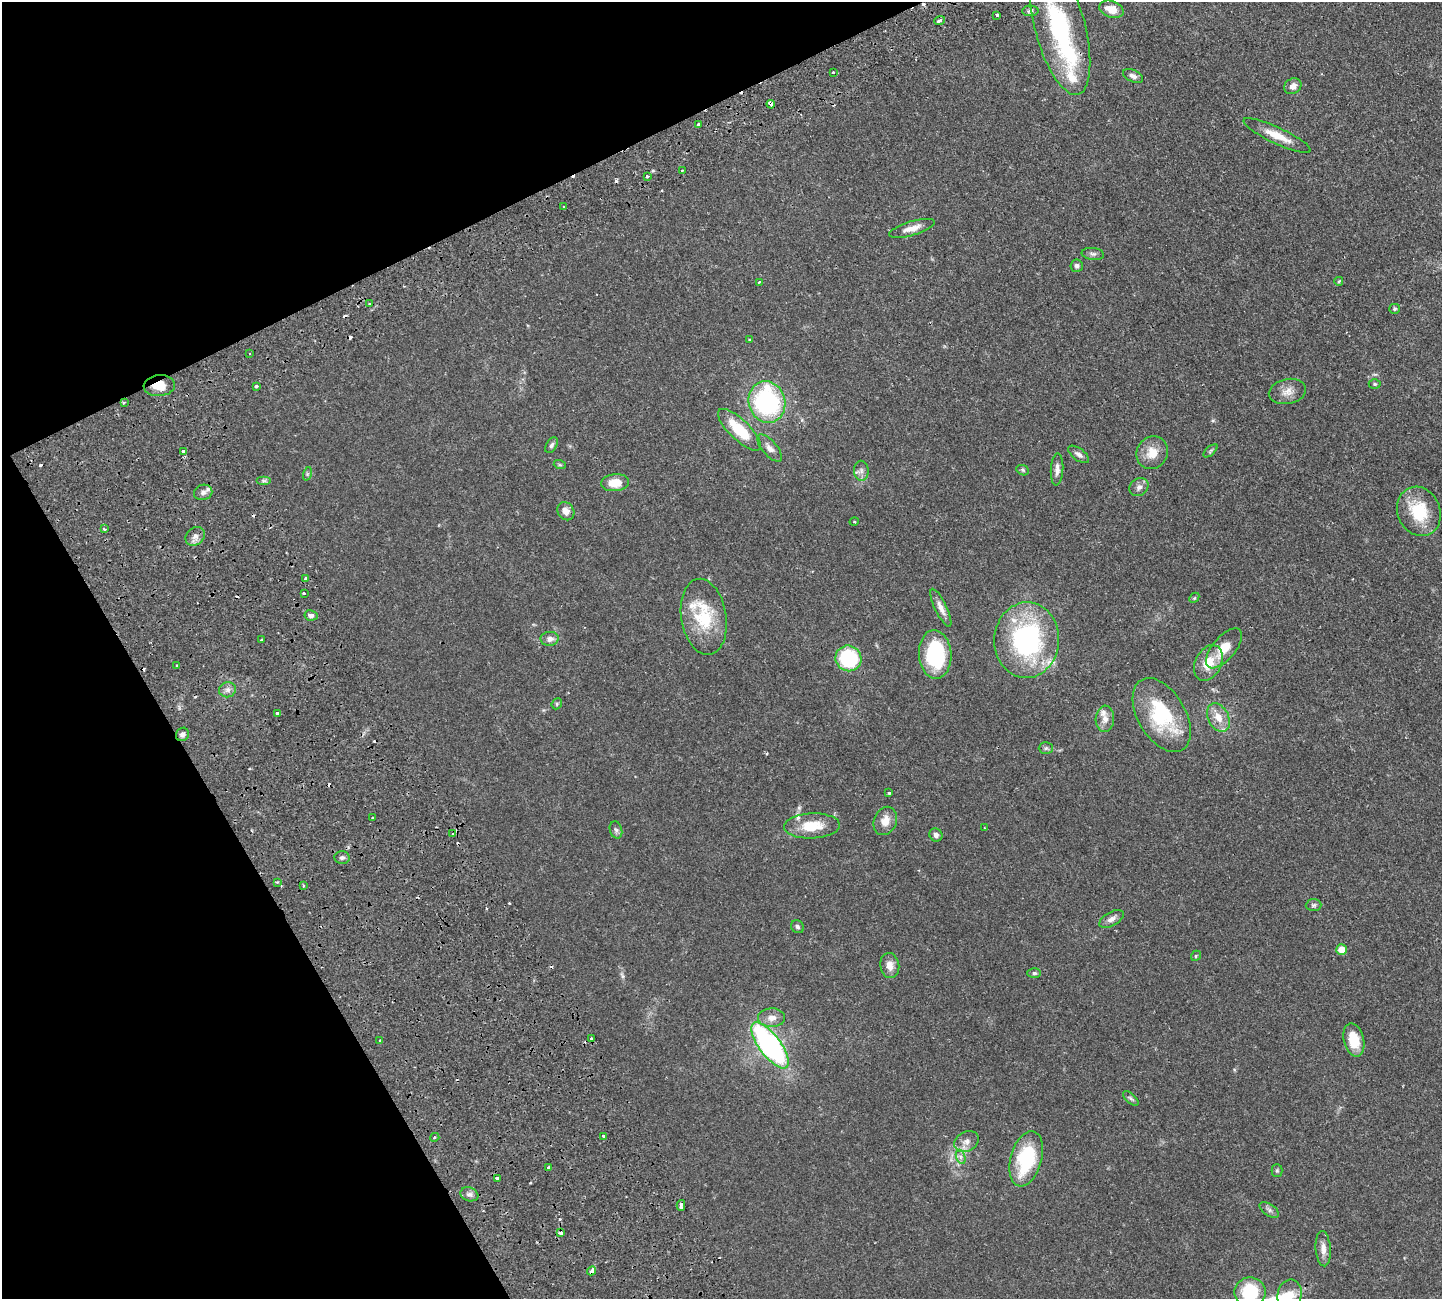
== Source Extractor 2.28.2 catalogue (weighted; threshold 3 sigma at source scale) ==
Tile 5 of 4 x 4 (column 1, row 2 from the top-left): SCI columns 230-1669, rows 2935-4231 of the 6326 x 6317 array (HDU 1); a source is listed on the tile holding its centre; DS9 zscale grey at full resolution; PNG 1444 x 1301 px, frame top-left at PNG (2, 2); each listed source drawn as its Kron ellipse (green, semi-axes under 4 px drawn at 4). Shown black and unused: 23% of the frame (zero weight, under 2 of 3 exposures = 12% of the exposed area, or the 3 px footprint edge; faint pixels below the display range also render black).
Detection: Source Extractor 2.28.2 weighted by HDU 2 'WHT'; one run over the whole footprint, this tile lists its part. Background 0.0542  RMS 0.0052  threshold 0.0233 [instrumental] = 3 sigma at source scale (4.5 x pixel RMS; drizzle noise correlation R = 1.50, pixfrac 1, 0.05/0.05 arcsec/px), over >= 5 px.
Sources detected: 135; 17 cosmic-ray / hot-pixel residue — neither listed nor drawn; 6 inside a brighter listed object's ellipse — not listed separately; the other 112 listed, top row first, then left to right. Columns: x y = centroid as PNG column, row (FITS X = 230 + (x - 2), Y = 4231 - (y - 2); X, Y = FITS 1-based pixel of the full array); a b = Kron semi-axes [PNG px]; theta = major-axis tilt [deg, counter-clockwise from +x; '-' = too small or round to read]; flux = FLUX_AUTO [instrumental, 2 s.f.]
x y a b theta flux
1111 9 12 8 -19 6.2
1030 11 8 5 1 1.2
997 15 4 3 - 2.5
940 20 6 3 22 3.8
1060 27 70 25 -75 62
833 72 3 2 - 0.99
1133 76 11 6 -25 1.9
1293 86 9 7 32 3.1
771 104 4 3 - 5
699 125 3 3 - 2.7
1277 136 37 8 -25 8.4
682 170 2 2 - 0.39
647 176 3 3 - 1.3
563 207 3 3 - 1.2
912 228 23 7 17 4.6
1093 254 11 6 -6 1.5
1077 266 6 6 - 1.3
1339 281 4 3 - 1
759 282 3 2 - 0.51
369 304 3 2 - 0.71
1394 309 5 5 - 0.75
749 340 3 3 - 0.75
249 354 3 2 - 0.46
1375 384 6 4 -1 0.75
159 386 16 10 5 7.8
256 387 3 3 - 5.7
1287 391 19 12 12 4.9
124 402 4 3 - 0.63
767 402 21 18 -75 69
739 430 28 10 -44 18
552 445 8 5 57 1.2
770 448 17 7 -49 3.2
184 451 3 3 - 1.4
1210 451 8 4 42 0.81
1152 453 17 15 58 7.8
1079 454 12 6 -36 1.9
560 465 6 4 -18 0.62
1057 469 16 6 86 2.8
1023 470 6 5 - 0.76
861 471 10 7 -86 2.1
307 474 7 4 72 0.71
264 481 7 4 0 1.1
615 483 14 8 5 8.5
1139 487 10 8 35 2.2
203 492 9 7 19 2.1
566 511 9 8 - 3.1
1419 511 25 21 -67 20
854 522 5 3 - 0.39
104 529 4 3 - 0.61
195 536 10 8 42 2.5
306 579 4 3 - 4.9
304 593 3 3 - 1.3
1194 598 6 4 46 0.58
941 608 21 6 -64 3.4
311 615 6 5 - 1.8
704 617 38 22 -81 25
550 639 9 7 7 2.7
261 640 3 2 - 0.69
1027 640 38 32 87 76
1224 648 24 11 50 9.2
935 654 24 16 -86 39
848 658 13 12 - 36
1208 663 19 13 63 9.8
176 666 3 3 - 0.59
228 690 8 7 - 2
557 704 6 5 - 0.7
277 713 3 3 - 3.2
1162 715 40 23 -59 36
1218 717 15 10 -62 6.4
1105 719 13 9 87 3.6
182 734 7 6 - 1.9
1046 748 7 6 - 0.99
889 793 3 3 - 0.98
373 817 3 2 - 0.97
885 821 14 11 67 5.5
812 826 28 12 2 13
985 828 4 2 - 0.42
616 830 9 6 -73 1.3
453 834 4 3 - 0.68
936 835 7 6 - 1.8
342 857 7 6 - 1.3
277 882 4 3 - 0.54
303 886 3 3 - 1.6
1314 905 8 6 3 1.1
1111 919 13 6 29 2.5
797 927 7 6 - 1.1
1341 950 5 5 - 7.8
1196 956 5 4 - 0.68
890 966 13 9 -81 3.7
1034 973 7 4 -2 1
771 1018 13 9 0 3.8
592 1039 4 3 - 3.2
1354 1040 17 10 -76 11
380 1041 3 3 - 1
770 1045 27 10 -53 120
1131 1098 9 5 -41 1
604 1136 3 3 - 2.6
435 1137 5 3 - 0.65
967 1141 13 10 29 3.5
961 1157 7 4 -71 1.4
1026 1159 28 15 74 34
548 1168 3 3 - 1.5
1277 1170 6 5 - 0.72
497 1178 3 3 - 1.4
469 1194 9 7 -19 1.9
681 1205 5 3 - 2
1269 1210 11 5 -34 1.6
561 1233 4 3 - 2.5
1323 1249 17 7 -86 3.9
592 1271 4 3 - 5
1250 1292 15 15 - 24
1289 1295 15 12 77 5.8
Overlapping masked pixels (flux is a lower limit): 5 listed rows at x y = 940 20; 771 104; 159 386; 592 1039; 592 1271
Isophote crosses this tile's border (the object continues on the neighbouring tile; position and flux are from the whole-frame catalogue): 3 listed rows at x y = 1060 27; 1250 1292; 1289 1295